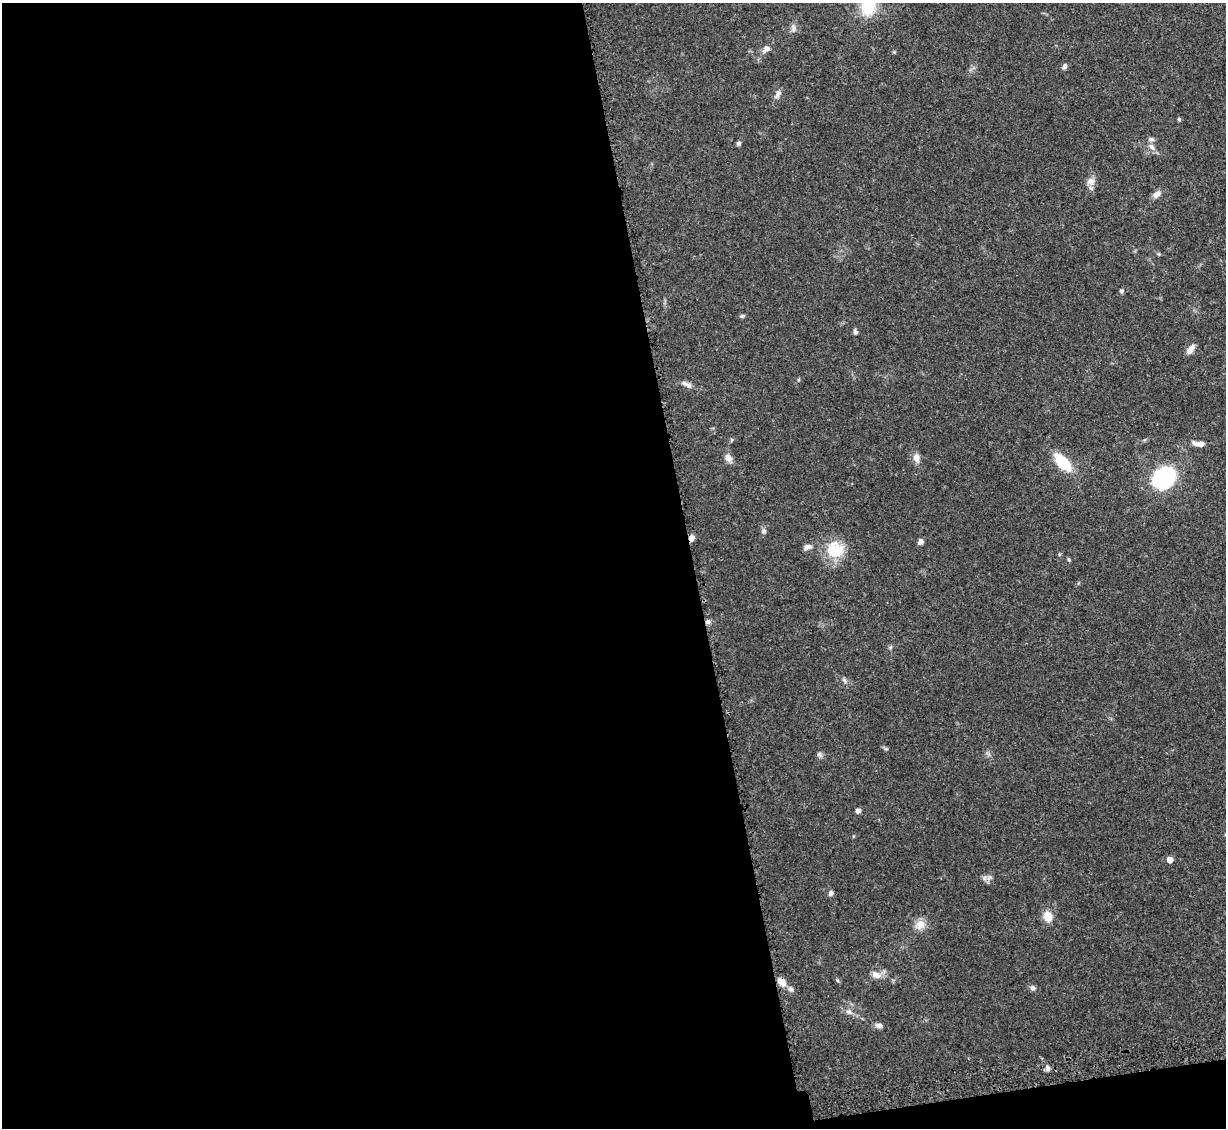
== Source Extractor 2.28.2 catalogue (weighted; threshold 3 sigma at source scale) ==
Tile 13 of 4 x 4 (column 1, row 4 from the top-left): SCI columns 112-1335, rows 208-1333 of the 5092 x 5004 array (HDU 1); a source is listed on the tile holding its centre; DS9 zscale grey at full resolution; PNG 1228 x 1130 px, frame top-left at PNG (2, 3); no overlay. Shown black and unused: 58% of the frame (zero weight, under 3 of 5 exposures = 4% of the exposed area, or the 3 px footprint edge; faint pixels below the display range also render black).
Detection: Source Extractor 2.28.2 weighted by HDU 2 'WHT'; one run over the whole footprint, this tile lists its part. Background 0.0707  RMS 0.0033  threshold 0.0149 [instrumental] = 3 sigma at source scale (4.5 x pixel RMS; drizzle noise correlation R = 1.50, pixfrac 1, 0.05/0.05 arcsec/px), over >= 5 px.
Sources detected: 43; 1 inside a brighter listed object's ellipse — not listed separately; the other 42 listed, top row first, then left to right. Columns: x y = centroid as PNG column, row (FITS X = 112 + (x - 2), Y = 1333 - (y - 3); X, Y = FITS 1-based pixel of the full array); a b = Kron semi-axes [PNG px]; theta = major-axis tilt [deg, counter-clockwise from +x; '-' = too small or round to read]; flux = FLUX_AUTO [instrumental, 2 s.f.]
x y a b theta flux
868 5 30 19 85 13
793 28 11 6 -79 1.2
766 49 12 7 44 1.8
1064 66 7 6 - 0.88
778 94 14 6 57 1.4
1179 119 5 4 - 0.43
739 143 6 5 - 0.63
1151 146 10 6 -39 1.4
1091 181 11 10 - 2.1
1156 194 9 7 31 2
1121 291 5 5 - 0.5
742 316 6 5 - 0.51
855 332 7 5 -71 0.82
1190 349 12 7 54 2.2
686 384 16 6 -21 1.6
1199 444 14 6 -8 2.3
728 458 10 8 -38 1.7
916 458 11 8 -77 2.1
1063 462 25 11 -46 11
1164 478 17 14 37 39
764 531 7 7 - 0.85
691 538 7 5 77 1.8
921 541 6 5 - 1.3
808 547 11 7 8 1.4
835 550 24 21 -14 10
1069 560 6 4 -59 0.4
845 680 8 4 -71 0.64
886 749 6 4 -18 0.48
819 754 8 6 -56 0.79
858 811 5 5 - 1.2
1169 860 5 5 - 3.1
989 878 8 6 45 1.1
830 893 7 6 - 0.98
1048 916 12 10 -70 4
920 924 13 12 - 3.1
876 975 13 9 -19 2.4
782 981 10 7 -43 3.1
1032 988 7 6 - 1
791 989 8 6 -56 1.1
848 1012 8 6 12 1.1
879 1025 9 6 -7 1.3
1048 1068 8 5 -81 0.86
Overlapping masked pixels (flux is a lower limit): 2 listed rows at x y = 691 538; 782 981
Isophote crosses this tile's border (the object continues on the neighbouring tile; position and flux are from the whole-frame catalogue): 1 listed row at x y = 868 5